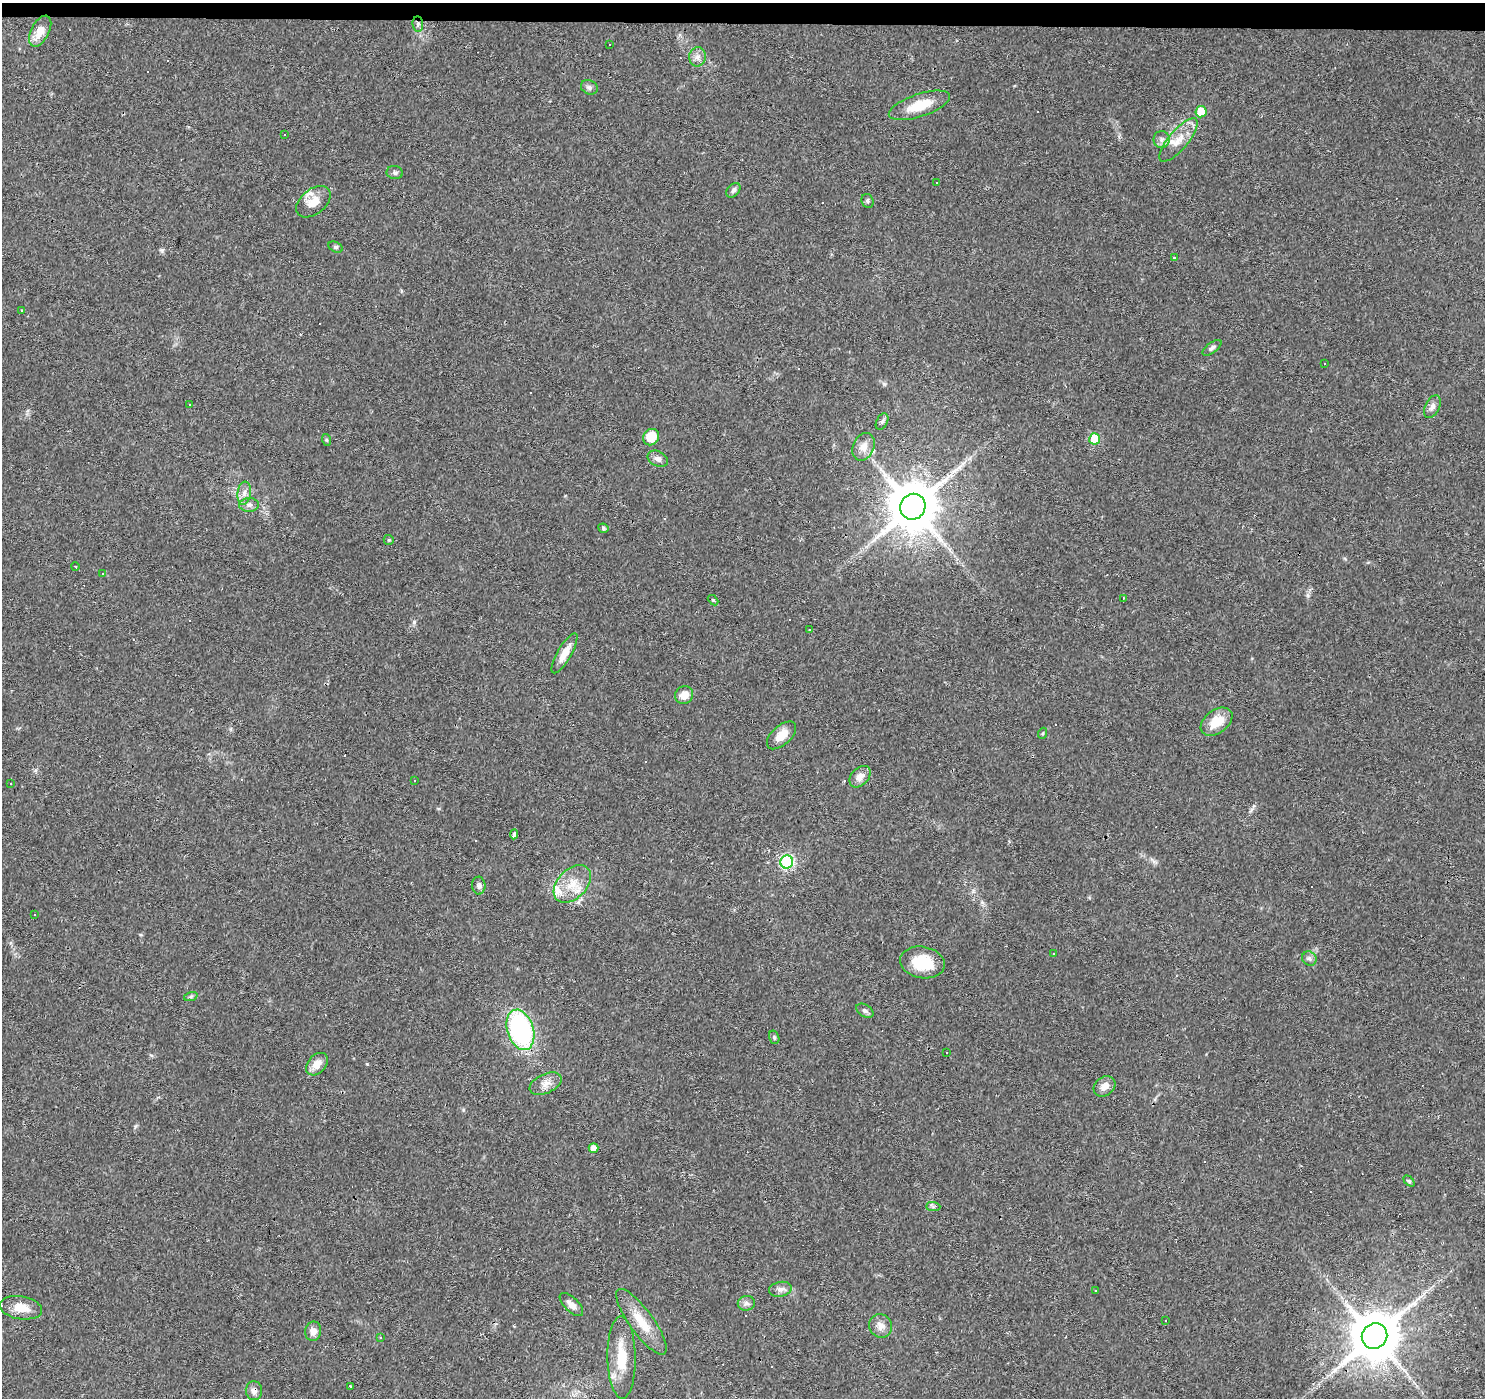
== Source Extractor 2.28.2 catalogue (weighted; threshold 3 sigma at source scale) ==
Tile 2 of 3 x 3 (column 2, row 1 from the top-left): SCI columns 1484-2966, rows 3018-4413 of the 4453 x 4693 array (HDU 1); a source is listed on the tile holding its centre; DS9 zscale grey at full resolution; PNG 1487 x 1400 px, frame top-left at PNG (2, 3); each listed source drawn as its Kron ellipse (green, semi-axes under 4 px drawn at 4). Shown black and unused: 1% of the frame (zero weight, under 3 of 4 exposures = <1% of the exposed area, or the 3 px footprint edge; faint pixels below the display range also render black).
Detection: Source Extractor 2.28.2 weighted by HDU 2 'WHT'; one run over the whole footprint, this tile lists its part. Background 0.0271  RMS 0.0037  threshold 0.0166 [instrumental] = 3 sigma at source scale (4.5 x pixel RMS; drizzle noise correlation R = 1.50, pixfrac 1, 0.0396/0.0396 arcsec/px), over >= 5 px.
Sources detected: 128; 45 cosmic-ray / hot-pixel residue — neither listed nor drawn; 4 inside a brighter listed object's ellipse — not listed separately; the other 79 listed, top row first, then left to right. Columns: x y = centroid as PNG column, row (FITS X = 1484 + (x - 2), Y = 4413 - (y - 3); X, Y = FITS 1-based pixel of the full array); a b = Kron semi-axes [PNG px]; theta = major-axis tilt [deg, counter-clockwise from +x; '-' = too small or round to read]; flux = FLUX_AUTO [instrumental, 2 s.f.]
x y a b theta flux
418 24 8 5 -84 0.91
40 31 17 9 62 5.1
610 44 3 2 - 0.38
697 57 9 8 - 1.9
589 87 8 7 - 1.1
919 105 32 11 18 9.4
1201 112 5 5 - 10
284 135 3 2 - 0.38
1162 139 8 8 - 1.6
1178 140 27 9 50 5.8
395 173 8 6 -10 0.84
937 183 3 2 - 0.49
733 190 8 6 49 1
867 201 7 6 - 0.83
313 202 20 12 39 5.2
336 247 7 5 -26 0.65
1175 257 3 3 - 1.5
21 311 4 3 - 2.1
1212 348 11 5 36 1.1
1324 363 3 2 - 0.3
189 405 3 3 - 1.3
1432 407 12 7 63 1.7
882 422 9 5 63 0.85
651 437 8 7 - 8.4
1095 439 5 5 - 16
327 440 6 4 -71 0.46
864 447 14 10 66 3.3
658 459 11 7 -26 1.6
244 493 11 6 82 2
249 505 10 7 0 1.4
913 507 13 12 - 1900
603 528 5 5 - 0.57
389 540 5 5 - 0.45
75 566 4 3 - 0.33
103 573 4 3 - 0.28
1123 598 4 3 - 0.56
713 600 6 4 -43 0.44
809 630 3 2 - 0.45
564 653 23 7 60 4.3
684 695 9 8 - 3.7
1217 722 18 11 37 7.6
1043 733 5 3 - 0.33
781 735 18 9 43 4.9
860 777 12 8 46 2.6
415 780 3 3 - 0.95
11 784 3 2 - 0.4
514 834 5 3 - 7
787 862 6 6 - 51
572 884 22 14 46 7.5
479 886 9 6 -88 1.1
35 914 3 3 - 0.99
1054 953 3 3 - 0.61
1309 958 7 6 - 1.2
922 962 22 15 -11 12
191 996 7 4 19 0.62
865 1011 9 6 -31 0.94
520 1030 21 13 -73 65
774 1037 7 5 -74 0.65
947 1052 3 3 - 0.82
317 1064 13 9 49 3.4
546 1084 17 9 25 3
1104 1086 12 9 38 2.9
593 1148 5 5 - 2.7
1409 1181 6 4 -45 0.51
933 1207 7 4 -1 0.74
780 1289 11 7 11 1.7
1096 1290 3 3 - 1.2
746 1303 8 7 - 1.3
571 1305 15 7 -44 2.4
21 1308 21 11 -9 5.7
1166 1320 3 2 - 0.28
641 1322 39 12 -54 9.2
881 1326 12 11 - 2.8
313 1331 10 8 80 2.3
1375 1336 13 12 - 1800
381 1338 3 3 - 0.57
621 1357 41 14 -89 12
350 1386 3 3 - 0.69
254 1391 9 8 - 2.1
Overlapping masked pixels (flux is a lower limit): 2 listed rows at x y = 1375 1336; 254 1391
Unlisted compact peaks at least as high as the median listed source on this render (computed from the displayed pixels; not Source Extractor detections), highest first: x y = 414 622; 162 250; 367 1064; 884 384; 463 1110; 135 1126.